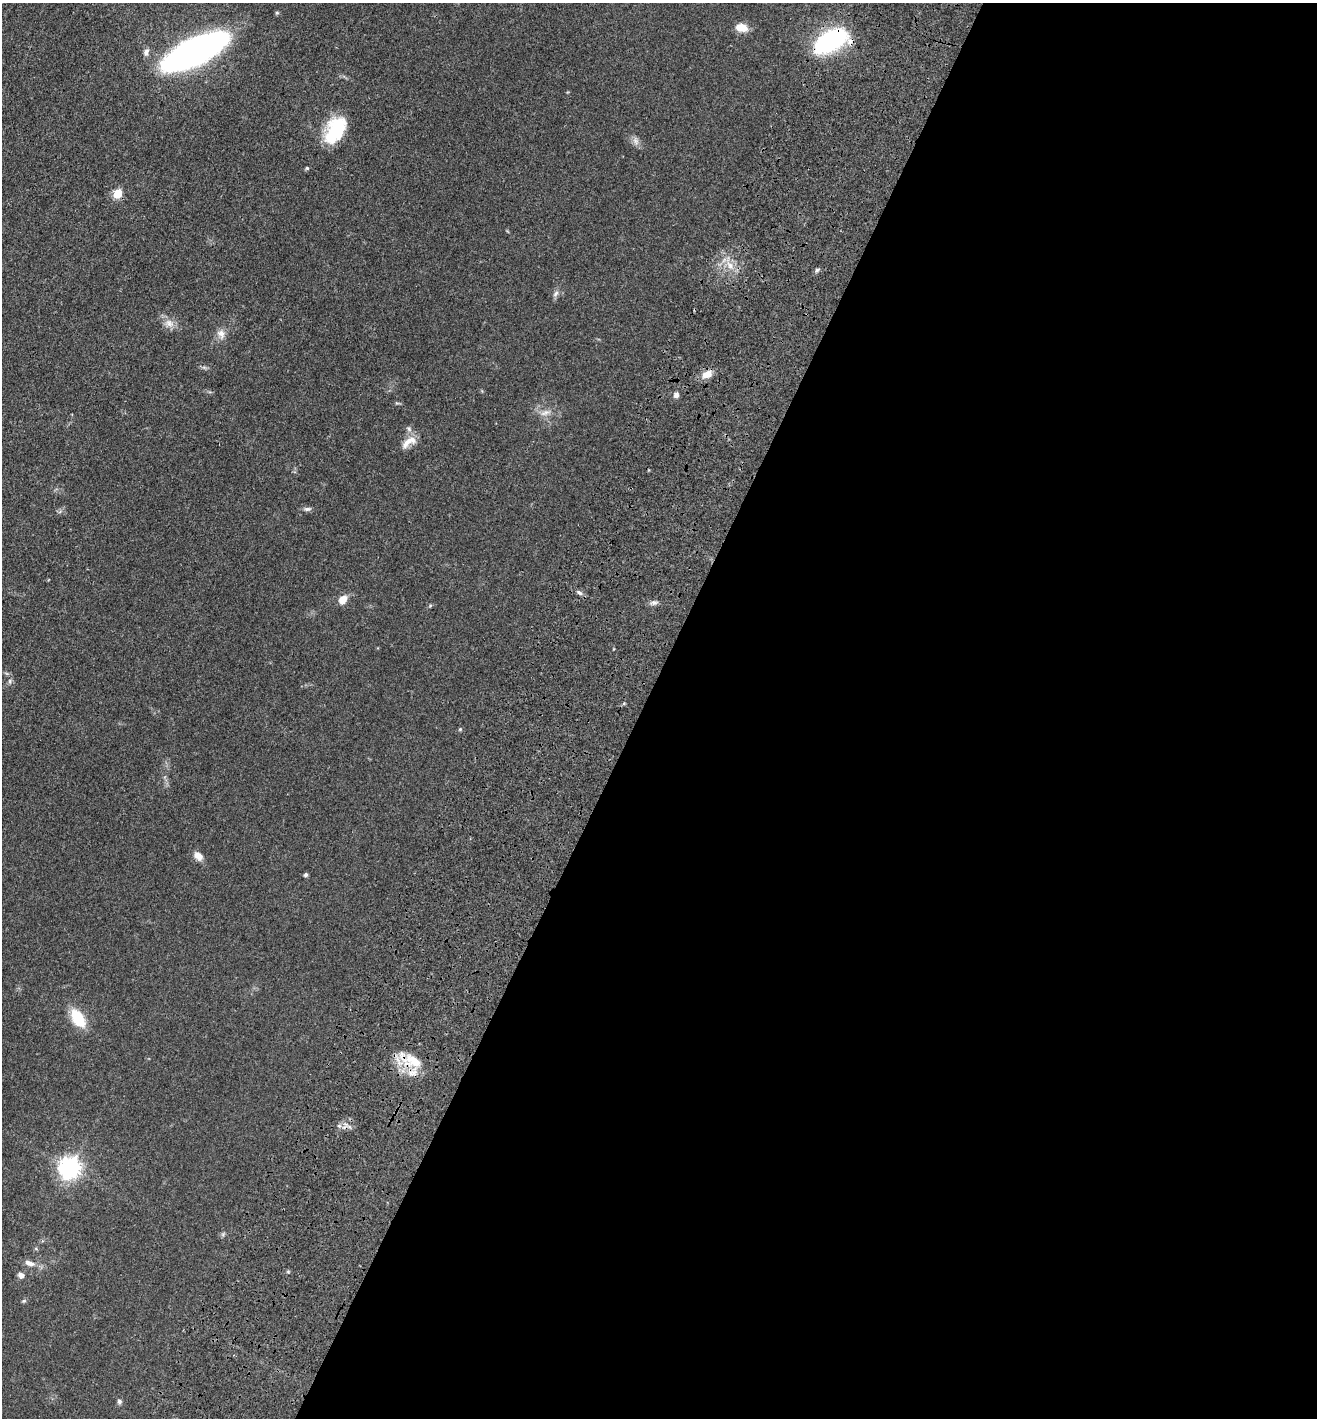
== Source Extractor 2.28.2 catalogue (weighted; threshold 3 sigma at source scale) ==
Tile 12 of 4 x 4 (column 4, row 3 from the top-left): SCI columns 4281-5595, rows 1557-2972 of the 6066 x 6001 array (HDU 1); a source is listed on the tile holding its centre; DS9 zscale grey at full resolution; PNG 1319 x 1420 px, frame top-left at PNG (2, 3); no overlay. Shown black and unused: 52% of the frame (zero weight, under 3 of 4 exposures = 11% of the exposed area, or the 3 px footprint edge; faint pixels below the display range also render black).
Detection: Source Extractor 2.28.2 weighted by HDU 2 'WHT'; one run over the whole footprint, this tile lists its part. Background 0.0631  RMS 0.0045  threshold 0.0202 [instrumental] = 3 sigma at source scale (4.5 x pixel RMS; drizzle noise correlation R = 1.50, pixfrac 1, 0.05/0.05 arcsec/px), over >= 5 px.
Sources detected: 37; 1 cosmic-ray / hot-pixel residue — not listed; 1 inside a brighter listed object's ellipse — not listed separately; the other 35 listed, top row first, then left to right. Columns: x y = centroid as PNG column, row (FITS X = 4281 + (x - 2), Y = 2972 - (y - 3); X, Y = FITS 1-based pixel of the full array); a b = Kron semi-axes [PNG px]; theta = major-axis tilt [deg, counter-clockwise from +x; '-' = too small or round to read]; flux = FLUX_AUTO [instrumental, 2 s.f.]
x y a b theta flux
277 13 5 4 - 0.6
741 27 14 9 -12 5.4
832 40 28 13 31 87
195 51 42 15 26 340
146 52 11 7 78 1.7
335 130 29 17 62 24
636 141 13 7 -76 2.1
307 168 5 4 - 0.51
117 194 5 5 - 18
730 265 12 8 -59 4.2
817 270 7 5 28 0.84
556 294 9 6 51 1.5
169 323 15 10 -16 3.7
221 334 14 10 -70 3.2
707 374 15 10 23 4.1
676 395 7 6 - 1.7
545 413 16 7 17 3
409 429 9 7 -57 1.4
409 442 25 10 35 5.2
307 509 10 5 4 1.3
579 593 10 5 -34 1.3
343 599 9 7 54 5.1
654 602 10 6 4 1.5
10 681 8 5 -84 1
460 729 5 4 - 0.54
198 856 11 8 -41 3.5
306 875 4 4 - 0.98
78 1018 15 9 -57 19
411 1060 38 15 -23 13
69 1167 8 7 - 280
223 1234 7 4 46 0.72
29 1263 15 7 -19 3.2
21 1275 8 7 - 2.1
24 1301 7 5 20 0.66
119 1401 6 6 - 1
Overlapping masked pixels (flux is a lower limit): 2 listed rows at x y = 832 40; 411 1060